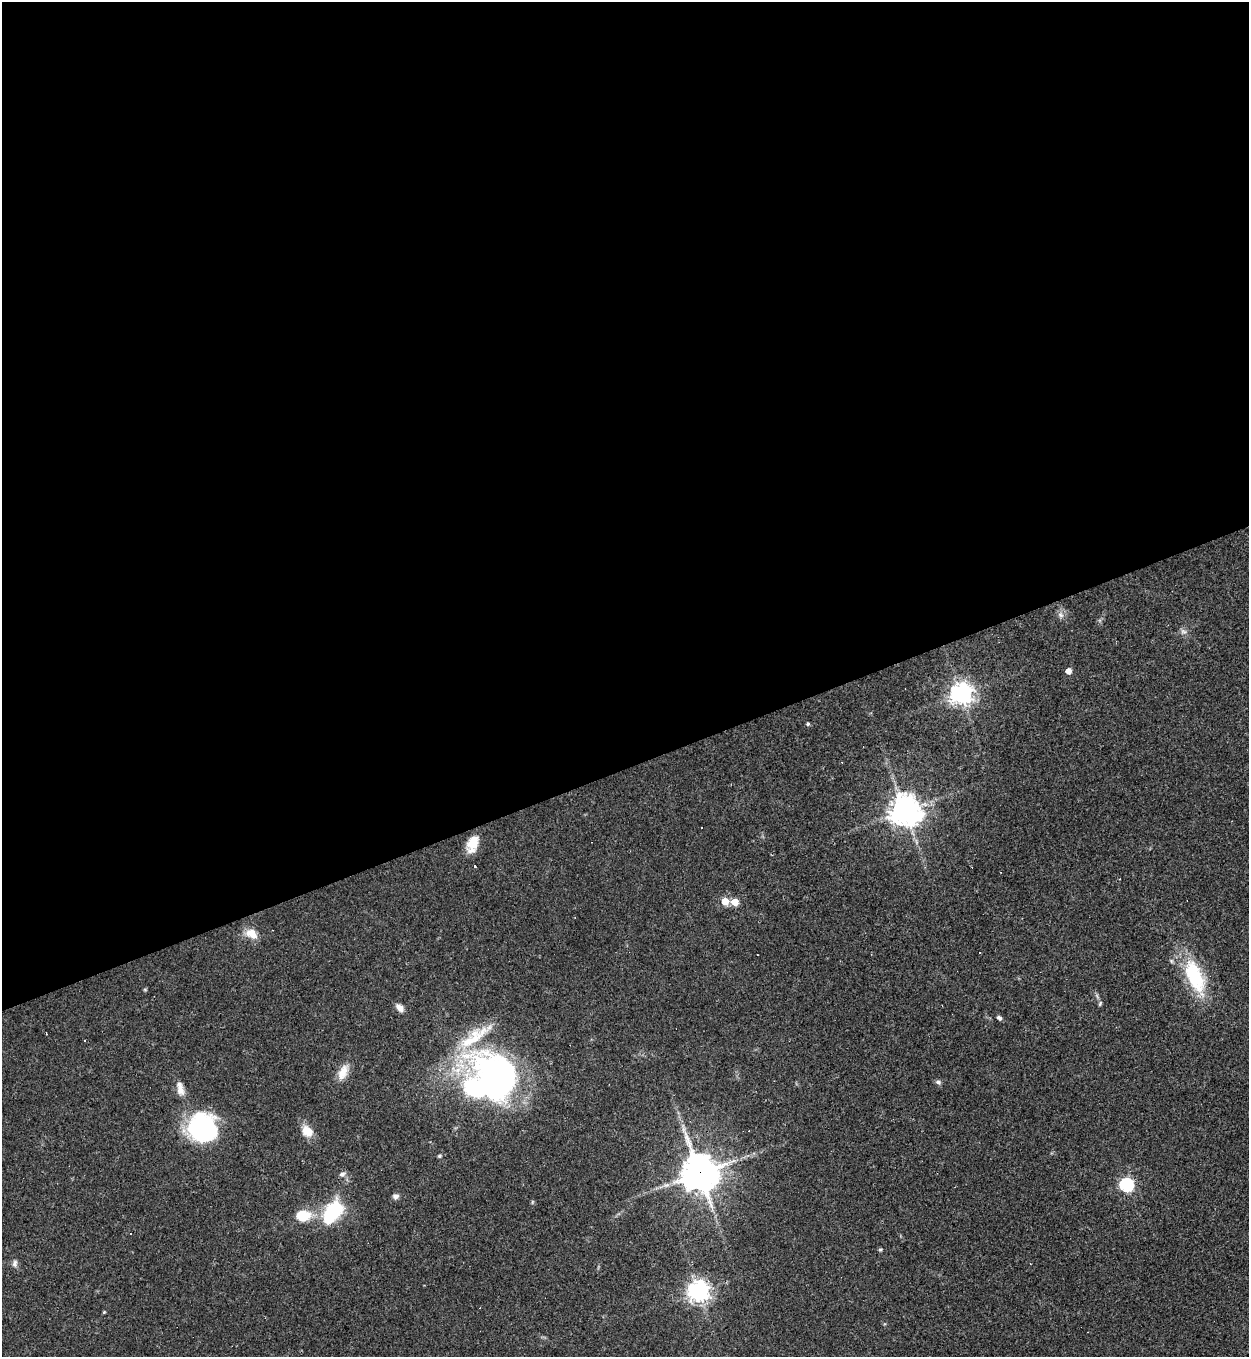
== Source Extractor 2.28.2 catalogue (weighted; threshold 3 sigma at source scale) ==
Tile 2 of 4 x 4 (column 2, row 1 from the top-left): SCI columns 1394-2640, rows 4066-5420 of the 5405 x 5420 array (HDU 1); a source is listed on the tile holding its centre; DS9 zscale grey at full resolution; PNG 1251 x 1359 px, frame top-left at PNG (2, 2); no overlay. Shown black and unused: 57% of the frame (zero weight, under 2 of 3 exposures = <1% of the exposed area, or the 3 px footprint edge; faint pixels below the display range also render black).
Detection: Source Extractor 2.28.2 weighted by HDU 2 'WHT'; one run over the whole footprint, this tile lists its part. Background 0.0432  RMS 0.005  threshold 0.0227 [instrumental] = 3 sigma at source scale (4.5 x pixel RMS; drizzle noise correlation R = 1.50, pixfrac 1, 0.05/0.05 arcsec/px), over >= 5 px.
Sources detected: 47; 8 cosmic-ray / hot-pixel residue — not listed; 3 inside a brighter listed object's ellipse — not listed separately; the other 36 listed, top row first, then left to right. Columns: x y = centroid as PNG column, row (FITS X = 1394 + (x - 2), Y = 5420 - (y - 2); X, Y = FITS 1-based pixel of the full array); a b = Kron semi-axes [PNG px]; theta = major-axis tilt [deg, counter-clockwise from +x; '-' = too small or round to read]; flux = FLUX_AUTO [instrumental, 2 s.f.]
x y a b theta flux
1060 615 9 6 -41 1.9
1183 631 10 6 -18 1.7
1068 671 5 4 - 5.4
961 694 7 7 - 400
808 724 4 4 - 0.99
905 811 10 9 - 730
473 844 20 11 70 9.1
475 866 3 3 - 14
725 901 5 5 - 12
735 902 5 5 - 11
252 934 15 11 -29 7.1
1195 977 47 20 -68 33
1100 1003 8 4 64 0.77
400 1008 10 7 -49 3.3
999 1018 6 5 - 1.4
46 1033 3 2 - 0.35
85 1040 3 3 - 1.9
343 1072 21 10 64 6.6
500 1078 58 40 -51 170
938 1082 7 6 - 1.4
180 1089 20 9 -77 4.8
202 1128 29 28 - 63
307 1131 14 11 -47 7.5
440 1156 6 4 2 0.75
700 1173 13 11 -66 1100
342 1174 8 6 34 1.7
1126 1185 6 6 - 93
396 1196 8 7 - 1.8
532 1202 6 3 72 0.54
333 1211 22 12 55 46
303 1216 14 11 5 14
131 1234 2 2 - 0.36
880 1249 5 3 - 0.62
15 1263 10 6 79 1.7
699 1291 7 7 - 350
104 1312 4 4 - 0.43
Overlapping masked pixels (flux is a lower limit): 1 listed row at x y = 700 1173